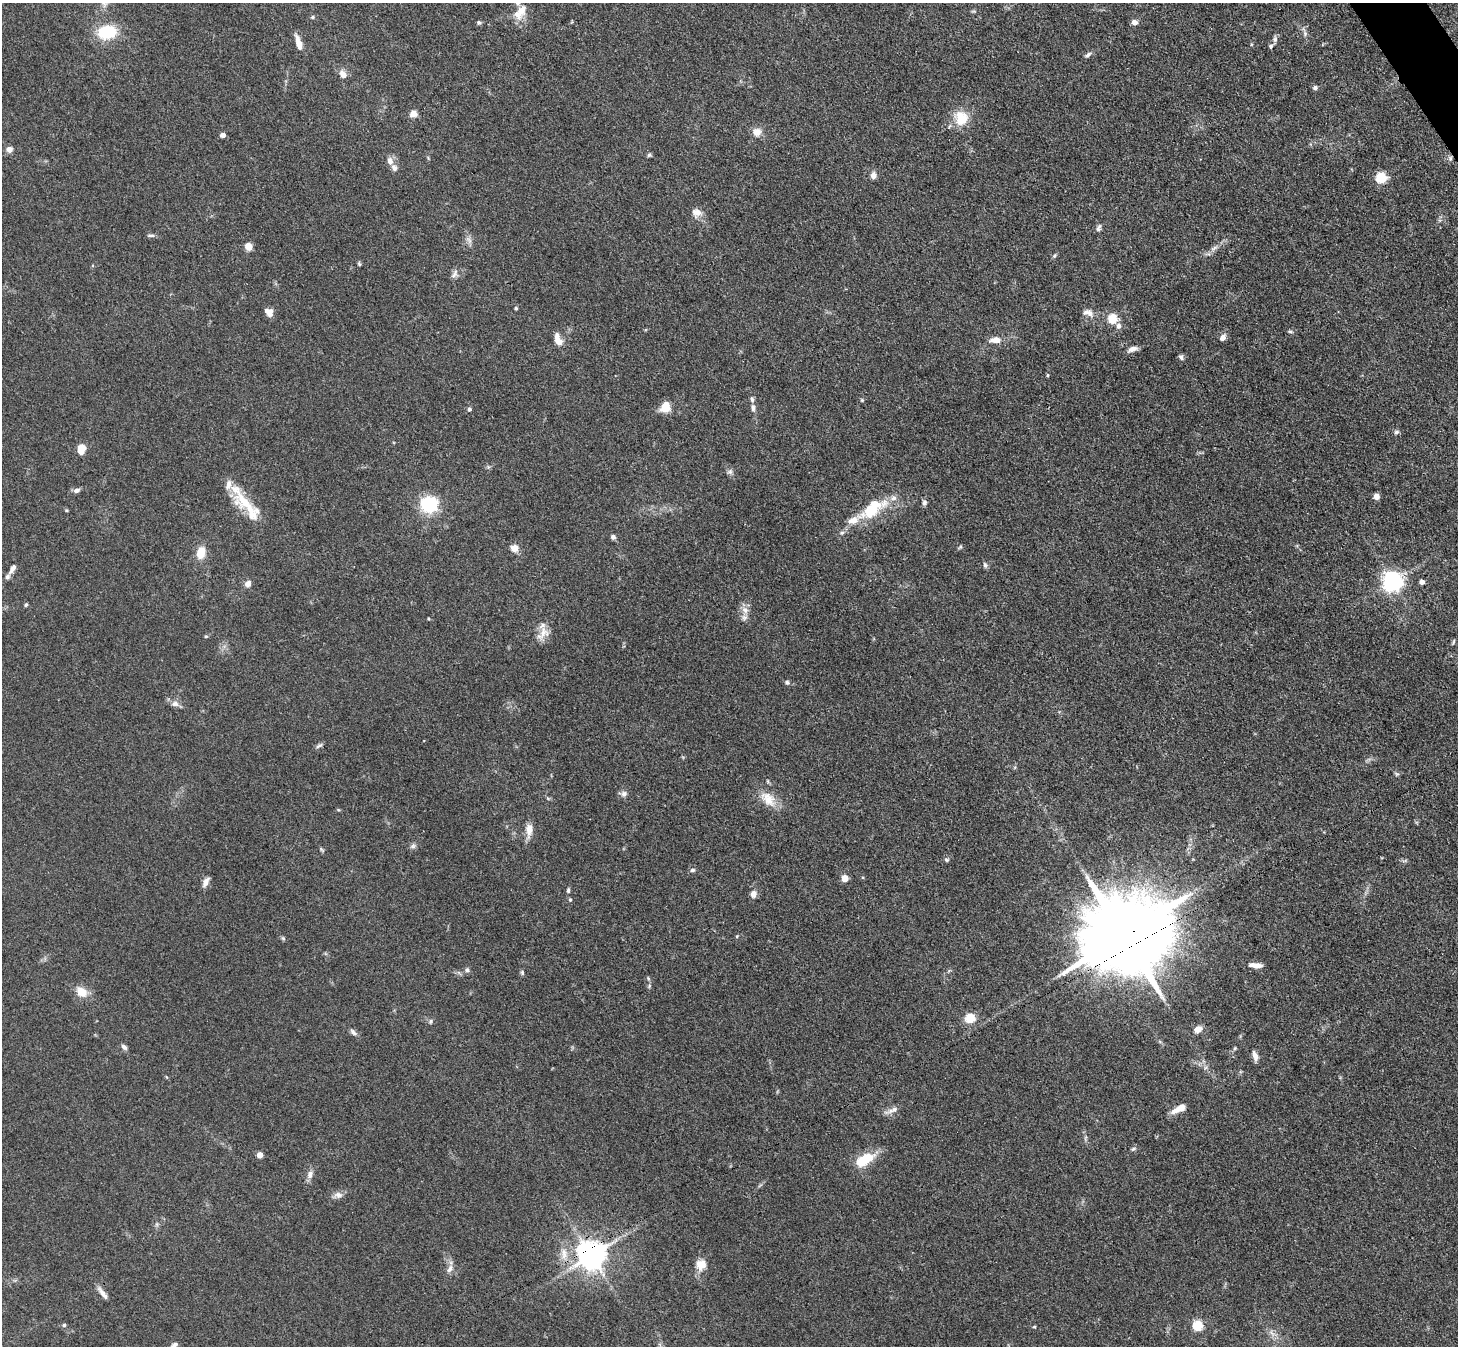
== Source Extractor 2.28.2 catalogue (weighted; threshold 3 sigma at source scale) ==
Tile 10 of 4 x 4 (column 2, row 3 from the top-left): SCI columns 1473-2928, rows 1652-2995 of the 5857 x 5850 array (HDU 1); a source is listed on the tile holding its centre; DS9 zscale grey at full resolution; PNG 1460 x 1348 px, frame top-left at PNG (2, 3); no overlay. Shown black and unused: <1% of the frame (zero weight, under 3 of 4 exposures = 2% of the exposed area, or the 3 px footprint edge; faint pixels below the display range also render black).
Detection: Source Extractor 2.28.2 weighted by HDU 2 'WHT'; one run over the whole footprint, this tile lists its part. Background 0.0589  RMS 0.0058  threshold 0.0261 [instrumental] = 3 sigma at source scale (4.5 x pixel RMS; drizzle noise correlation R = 1.50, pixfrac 1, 0.05/0.05 arcsec/px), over >= 5 px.
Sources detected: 129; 1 inside a brighter object's white glare — not listed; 8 inside a brighter listed object's ellipse — not listed separately; the other 120 listed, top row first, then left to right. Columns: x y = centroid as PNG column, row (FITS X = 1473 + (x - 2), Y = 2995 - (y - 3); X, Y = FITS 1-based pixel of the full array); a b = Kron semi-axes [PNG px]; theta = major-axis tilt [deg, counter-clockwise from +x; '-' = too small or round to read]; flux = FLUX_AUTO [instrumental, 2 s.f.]
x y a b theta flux
521 11 22 12 71 8.9
312 17 5 4 - 0.76
1134 22 7 6 - 2.9
479 23 6 5 - 1.1
107 32 18 13 9 26
1305 34 7 5 -90 1.4
1275 39 9 7 79 1.7
298 42 20 6 -74 5.5
1088 55 10 5 35 1.6
343 74 7 6 - 5.2
1315 88 6 5 - 1.3
413 114 9 8 - 3.3
961 118 20 18 -75 13
757 132 12 11 - 4.6
222 135 6 5 - 2.1
9 149 8 7 - 2.7
649 155 5 5 - 1
1450 158 7 6 - 1.4
390 161 9 7 -76 3.3
873 176 8 7 - 2.8
1381 178 5 5 - 48
697 212 13 11 -11 4.5
1099 228 11 6 69 1.6
150 235 10 4 -4 1.3
469 240 10 6 -49 2.2
248 246 7 6 - 5.8
1214 248 12 5 39 2.5
1054 256 6 4 45 0.87
359 264 5 4 - 0.76
454 274 14 6 59 2.3
516 308 4 4 - 1
269 312 10 8 -37 3.7
1088 313 17 9 -21 3.9
1112 319 5 5 - 35
1119 326 8 7 - 2.2
1290 331 6 4 -1 0.78
1223 337 9 6 54 2.8
558 340 16 8 -68 5.3
995 340 13 7 3 5.2
1132 349 13 6 19 2.8
1181 357 7 6 - 1.6
1047 375 5 3 - 0.64
752 399 8 5 -86 1.4
862 400 5 4 - 0.65
665 407 12 10 66 8.4
753 408 8 5 -77 2
469 409 5 5 - 1.2
1396 432 7 5 16 1.3
82 449 9 7 70 8.7
730 472 8 6 90 1.7
77 490 9 6 11 1.9
1376 496 6 6 - 2.8
894 498 9 7 2 2.5
245 502 44 16 -50 21
924 503 7 6 - 1.5
429 504 14 13 - 41
871 511 23 16 32 17
613 537 6 5 - 1.6
960 547 7 4 45 0.75
514 548 6 6 - 6.7
201 552 13 9 82 8.9
985 565 8 5 -80 1.3
12 569 13 6 58 2.9
1392 582 7 7 - 310
1422 582 5 4 - 2.6
248 584 9 7 47 2.8
26 605 5 4 - 0.85
745 610 11 8 -51 3.6
428 619 4 3 - 0.51
543 632 18 13 72 6.6
206 636 4 4 - 0.67
1454 642 7 3 71 0.72
787 682 7 6 - 1.3
175 704 9 8 - 3
319 745 10 5 29 1.4
1397 774 6 6 - 0.95
624 794 9 7 16 2.1
768 799 25 15 -45 11
529 830 19 8 84 5.6
413 846 8 6 15 1.5
322 850 8 4 -48 0.85
947 860 6 4 -34 0.86
692 870 7 5 2 1.2
844 878 5 5 - 12
206 882 13 6 63 3.1
568 890 7 4 83 1.2
753 894 8 6 72 3.5
570 900 5 4 - 0.69
1123 936 24 18 26 11000
283 938 6 5 - 0.89
1255 965 15 6 -7 4.3
467 970 6 6 - 1.4
522 973 7 5 -71 0.9
649 986 6 4 49 0.85
82 992 13 10 -37 7.8
970 1018 5 5 - 35
431 1021 7 4 74 0.97
1198 1029 10 7 25 4.3
353 1032 11 5 -37 1.9
124 1047 8 5 -41 1.8
1235 1048 6 4 54 0.81
1255 1056 11 6 -73 3.5
1179 1109 18 7 27 6.9
892 1110 22 6 21 3.3
1133 1149 7 5 17 1
260 1155 4 4 - 7.2
864 1160 22 11 29 17
310 1175 12 8 77 3
338 1195 12 8 -8 2.9
157 1224 6 5 - 1
564 1254 17 10 -86 7.2
591 1256 8 8 - 880
701 1265 15 13 69 6.5
450 1269 12 6 67 2.8
103 1293 21 6 -53 3.5
64 1325 5 5 - 0.85
1197 1326 5 5 - 40
1034 1327 5 4 - 0.61
1272 1333 11 4 -33 2.3
174 1345 9 5 17 1.8
Overlapping masked pixels (flux is a lower limit): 3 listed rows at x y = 1450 158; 1123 936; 591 1256